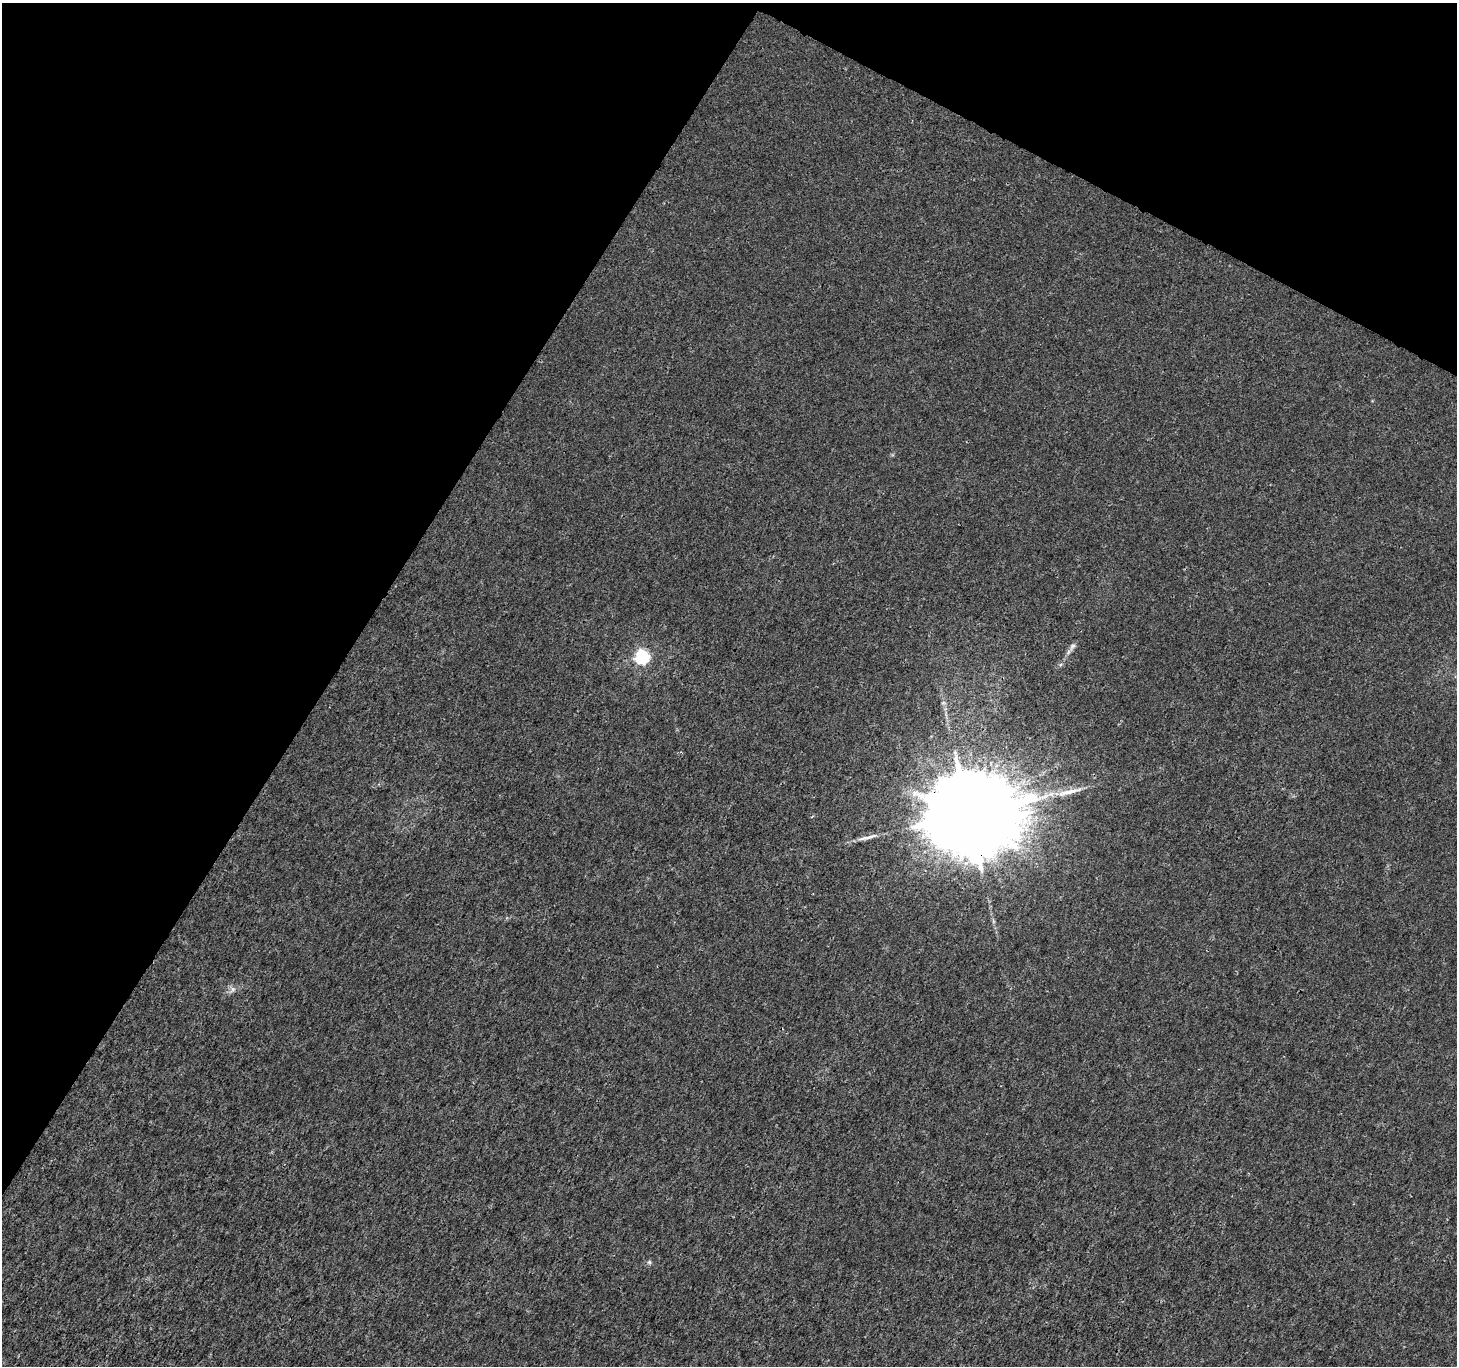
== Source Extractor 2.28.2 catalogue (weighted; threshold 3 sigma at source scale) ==
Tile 2 of 4 x 4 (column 2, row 1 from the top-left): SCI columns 1456-2910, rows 4288-5651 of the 5829 x 5912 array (HDU 1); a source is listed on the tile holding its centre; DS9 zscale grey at full resolution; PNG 1459 x 1368 px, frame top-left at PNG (2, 3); no overlay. Shown black and unused: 30% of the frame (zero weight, under 3 of 4 exposures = <1% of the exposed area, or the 3 px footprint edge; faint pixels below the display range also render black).
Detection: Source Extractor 2.28.2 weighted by HDU 2 'WHT'; one run over the whole footprint, this tile lists its part. Background 0.00177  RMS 0.0021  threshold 0.00935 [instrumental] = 3 sigma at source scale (4.5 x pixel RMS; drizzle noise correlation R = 1.50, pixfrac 1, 0.0396/0.0396 arcsec/px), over >= 5 px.
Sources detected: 7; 2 long thin detections or spike segments (spike, bleed or trail) — not listed; the other 5 listed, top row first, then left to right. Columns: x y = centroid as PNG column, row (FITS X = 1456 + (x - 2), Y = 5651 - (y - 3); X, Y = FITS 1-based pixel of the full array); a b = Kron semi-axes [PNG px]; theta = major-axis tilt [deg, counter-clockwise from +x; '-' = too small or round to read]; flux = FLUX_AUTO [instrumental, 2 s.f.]
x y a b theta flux
1072 646 12 6 53 0.82
642 657 6 6 - 40
969 814 25 23 14 5300
233 989 9 6 56 0.77
649 1262 6 5 - 0.39
Overlapping masked pixels (flux is a lower limit): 1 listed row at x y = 969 814